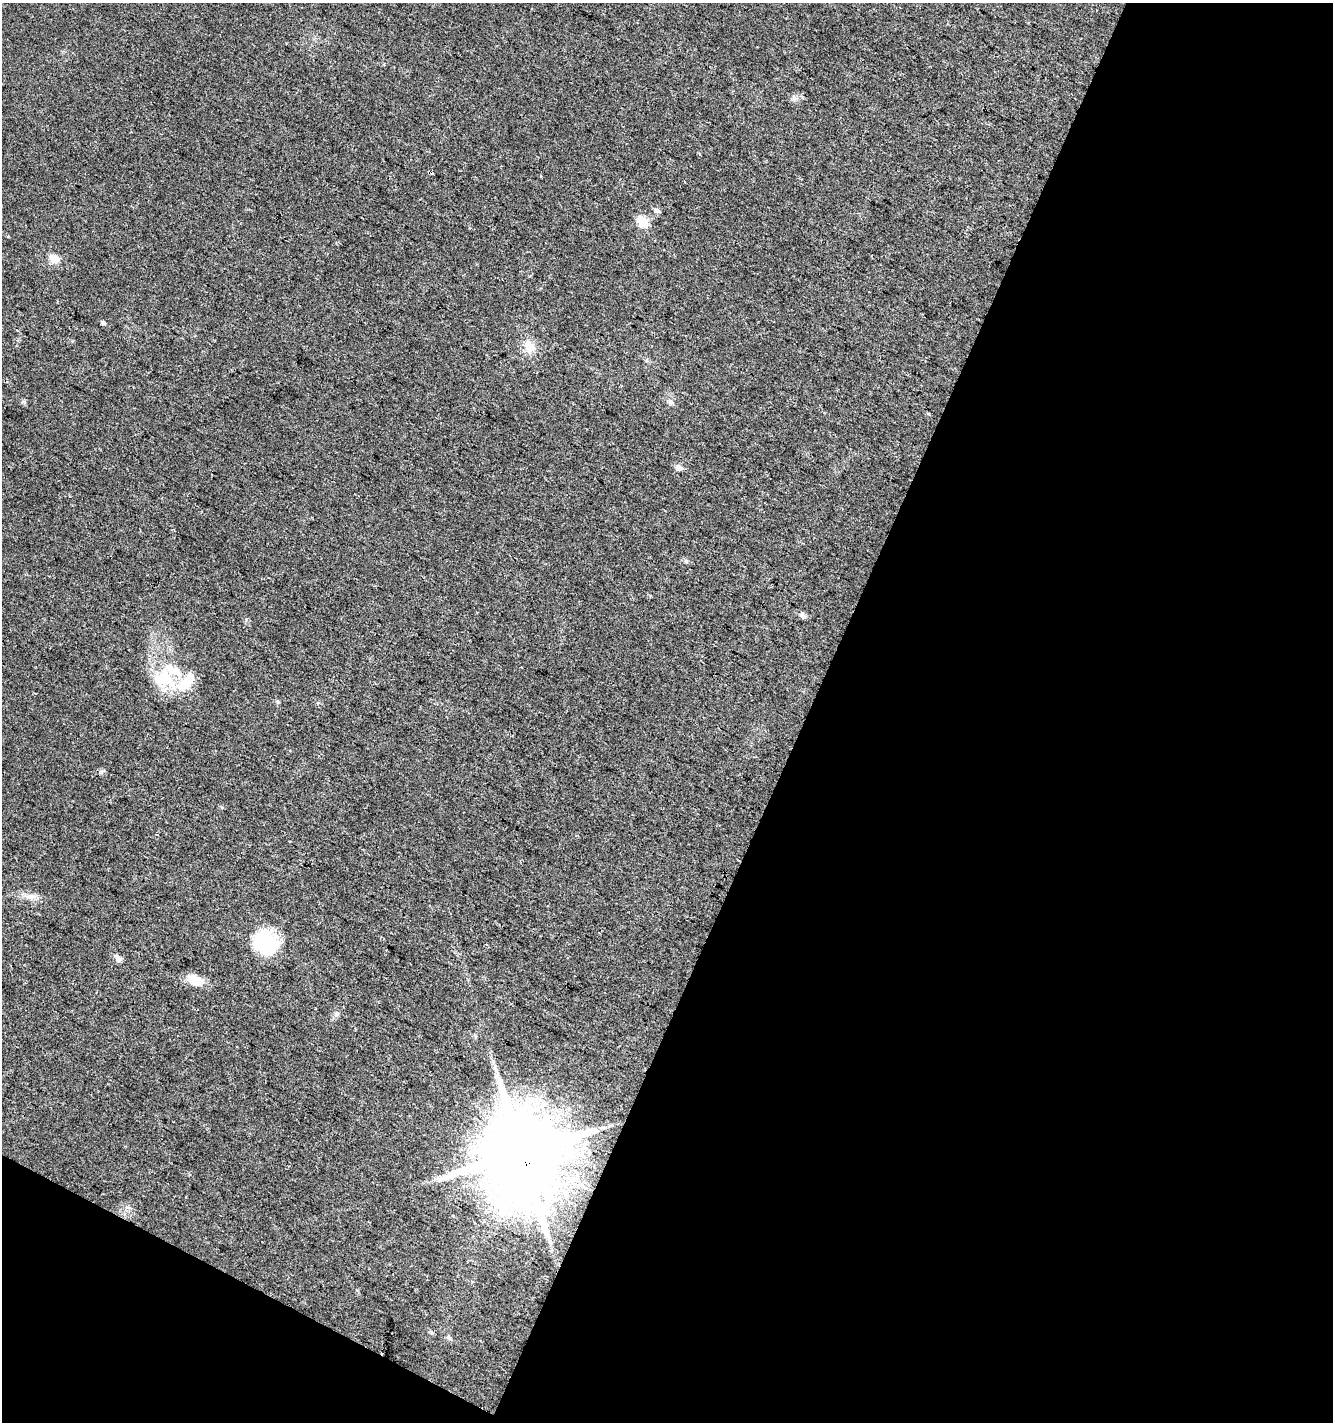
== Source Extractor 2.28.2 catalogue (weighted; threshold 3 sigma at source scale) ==
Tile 4 of 2 x 2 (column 2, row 2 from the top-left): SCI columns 1436-2766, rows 2-1421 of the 2890 x 2841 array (HDU 1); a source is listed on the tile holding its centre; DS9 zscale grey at full resolution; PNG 1335 x 1424 px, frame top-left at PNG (2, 3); no overlay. Shown black and unused: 43% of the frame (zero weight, under 3 of 4 exposures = <1% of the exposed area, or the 3 px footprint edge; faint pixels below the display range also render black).
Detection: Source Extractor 2.28.2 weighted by HDU 2 'WHT'; one run over the whole footprint, this tile lists its part. Background 0.0246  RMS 0.0047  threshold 0.0213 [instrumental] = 3 sigma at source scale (4.5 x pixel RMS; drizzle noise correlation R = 1.50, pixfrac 1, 0.0396/0.0396 arcsec/px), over >= 5 px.
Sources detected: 20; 1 inside a brighter object's white glare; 1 cosmic-ray / hot-pixel residue — not listed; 2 inside a brighter listed object's ellipse — not listed separately; the other 16 listed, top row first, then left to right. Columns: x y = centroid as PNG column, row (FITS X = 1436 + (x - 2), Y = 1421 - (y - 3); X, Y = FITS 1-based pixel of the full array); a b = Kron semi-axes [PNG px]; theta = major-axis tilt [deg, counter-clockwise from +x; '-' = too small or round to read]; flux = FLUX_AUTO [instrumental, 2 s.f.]
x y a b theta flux
656 210 7 6 - 1.6
642 221 6 5 - 31
54 258 5 5 - 18
103 323 5 4 - 1.2
529 347 15 12 -43 6.8
670 402 8 6 -33 1.4
678 468 9 8 - 2.2
802 615 9 6 -51 1.4
164 679 31 20 -2 19
31 896 13 7 -2 3.1
264 940 32 24 20 22
118 958 12 6 -58 1.9
195 980 17 11 -25 7.9
336 1013 7 4 56 1
521 1153 21 19 -48 7900
448 1337 8 3 -19 0.8
Overlapping masked pixels (flux is a lower limit): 1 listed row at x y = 521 1153
Unlisted compact peaks at least as high as the median listed source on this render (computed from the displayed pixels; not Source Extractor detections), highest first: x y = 24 402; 686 561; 278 702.